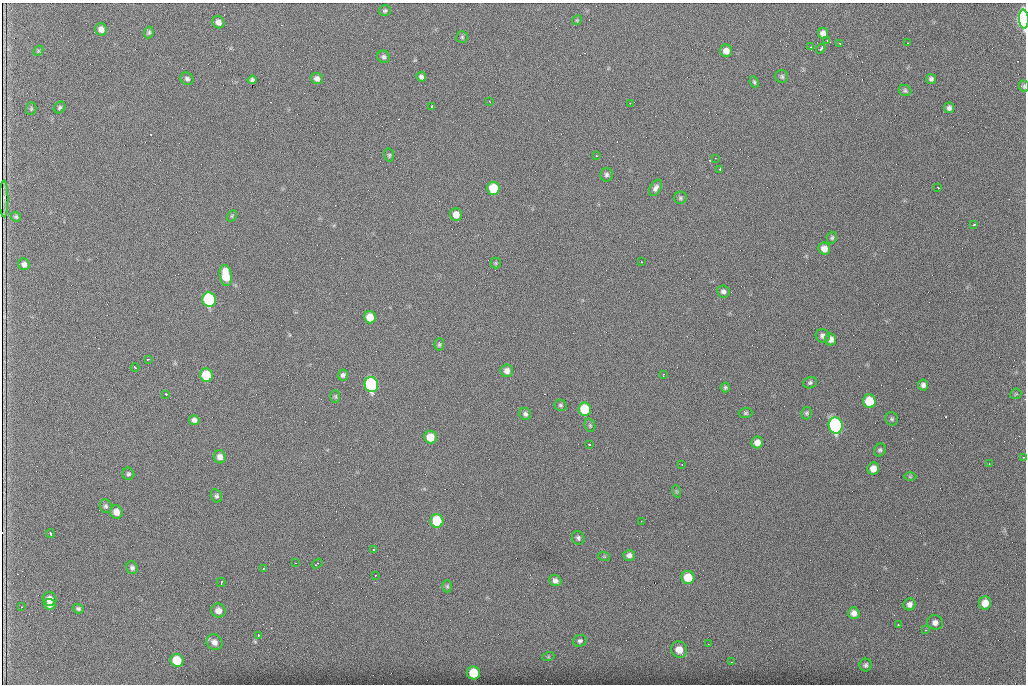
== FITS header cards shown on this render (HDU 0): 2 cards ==
NAXIS1  =                 1024 /fastest changing axis
NAXIS2  =                  682 /next to fastest changing axis

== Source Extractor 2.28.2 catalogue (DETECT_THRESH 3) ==
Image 1024 x 682 px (HDU 0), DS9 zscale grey, 1 PNG px = 1 image px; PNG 1028 x 686 px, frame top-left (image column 1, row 682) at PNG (2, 3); each listed source drawn as its Kron ellipse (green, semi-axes under 4 px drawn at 4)
Background 1430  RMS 26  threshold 78.9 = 3 sigma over >= 5 px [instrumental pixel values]
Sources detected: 132; all 132 listed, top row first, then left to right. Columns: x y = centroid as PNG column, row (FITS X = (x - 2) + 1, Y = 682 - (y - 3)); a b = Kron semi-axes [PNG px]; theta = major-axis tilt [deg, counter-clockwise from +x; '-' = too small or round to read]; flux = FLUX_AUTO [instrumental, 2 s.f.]
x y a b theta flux
385 10 6 5 - 3300
1024 19 9 4 -87 590000
577 20 5 4 - 2000
218 22 6 5 - 9100
101 29 6 5 - 10000
149 32 6 4 81 3500
823 33 5 5 - 8700
462 37 6 6 - 2700
827 40 3 3 - 1800
907 43 2 2 - 840
840 44 2 2 - 1200
810 47 2 2 - 1800
821 49 5 3 - 4500
38 51 6 4 45 1900
726 51 6 6 - 13000
384 57 6 6 - 4400
421 77 5 4 - 5100
782 77 6 6 - 3500
317 78 6 5 - 7300
187 79 7 6 - 4600
931 79 5 5 - 4400
252 80 4 4 - 4100
754 82 6 3 -65 2500
1024 86 6 5 - 2900
905 90 6 5 - 3400
490 102 3 2 - 1300
630 103 2 2 - 860
432 106 3 2 - 5200
60 107 6 5 - 3100
949 108 5 5 - 5500
31 109 6 5 - 2900
389 155 7 5 -78 2900
596 156 3 3 - 1600
715 158 2 2 - 860
720 169 3 3 - 3500
606 175 7 6 - 4200
938 187 3 2 - 1800
493 188 6 6 - 54000
655 188 9 5 60 6100
680 198 6 6 - 3400
4 199 18 3 90 310
456 215 6 6 - 16000
232 216 6 4 61 2200
16 217 5 4 - 2800
973 225 4 3 - 2400
832 238 6 5 - 2800
824 248 6 6 - 14000
641 262 3 2 - 4000
496 263 5 5 - 2000
24 264 6 5 - 6800
226 275 11 6 -81 45000
723 291 6 6 - 5300
209 300 7 6 - 200000
370 317 6 6 - 26000
823 336 7 6 - 7200
831 339 6 5 - 8200
439 344 6 5 - 3000
148 359 3 2 - 1700
135 367 4 3 - 5500
507 371 6 6 - 9200
206 375 7 6 - 62000
343 375 5 5 - 4500
663 375 3 2 - 1500
810 383 7 5 18 3500
371 384 7 6 - 340000
923 385 5 5 - 5600
725 387 5 4 - 2800
166 394 3 2 - 5300
1016 394 6 5 - 2200
335 396 6 5 - 2800
869 401 7 6 - 50000
561 405 6 5 - 3200
585 409 6 6 - 67000
745 413 7 5 2 3000
807 413 6 5 - 3300
525 414 6 6 - 4700
892 419 7 6 - 3500
194 420 5 5 - 7600
590 425 7 5 -69 2900
836 425 8 7 - 390000
430 437 6 6 - 28000
757 442 6 6 - 12000
589 444 3 2 - 5700
880 450 7 5 60 3500
220 457 6 6 - 11000
1023 457 3 2 - 2000
682 464 2 2 - 1100
989 464 2 2 - 1000
873 469 6 6 - 15000
128 474 6 6 - 3800
910 477 6 4 0 2200
676 491 6 4 -71 2200
216 496 7 5 -75 3900
106 506 7 6 - 3900
116 512 7 6 - 13000
437 521 7 6 - 75000
641 521 2 2 - 830
50 533 4 3 - 6700
578 538 7 6 - 4200
374 549 3 3 - 3800
629 555 6 5 - 7000
604 556 6 4 -19 1900
295 563 2 2 - 970
317 564 6 2 34 2800
132 568 6 5 - 4900
263 568 3 2 - 2200
375 576 3 2 - 2600
688 577 6 6 - 38000
555 581 6 5 - 7300
221 582 5 3 - 8500
447 586 6 5 - 2700
50 599 7 6 - 12000
985 603 6 6 - 18000
50 604 6 5 - 9300
910 604 6 6 - 7200
21 607 3 2 - 1700
78 609 6 4 -16 3500
218 611 7 7 - 12000
854 613 6 5 - 10000
935 622 8 7 - 7900
898 625 3 2 - 2700
926 630 4 3 - 3400
258 635 3 3 - 3300
580 641 7 6 - 4200
214 642 8 7 - 11000
708 644 2 2 - 930
679 650 8 7 - 21000
548 657 6 4 18 2500
177 660 7 6 - 52000
731 662 2 2 - 850
866 665 6 6 - 4200
474 673 6 6 - 56000
At the frame edge (FLAGS 8, measured only in part): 2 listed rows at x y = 1024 19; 1024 86

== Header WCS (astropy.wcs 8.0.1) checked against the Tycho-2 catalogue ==
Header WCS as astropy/WCSLIB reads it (CRVAL/CRPIX/CD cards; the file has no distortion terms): RA---TAN/DEC--TAN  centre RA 07:06:07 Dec +31:10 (106.53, +31.16 deg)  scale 1.43 arcsec/px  FOV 24.4' x 16.3'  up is -93 deg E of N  parity flipped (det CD > 0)
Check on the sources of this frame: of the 60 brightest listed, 9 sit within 2.1 arcsec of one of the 16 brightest Tycho-2 stars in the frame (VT <= 12.35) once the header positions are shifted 0.51 arcsec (0.51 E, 0.06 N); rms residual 0.74 arcsec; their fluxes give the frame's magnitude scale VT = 23.63 - 2.5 log10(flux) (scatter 0.27 mag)
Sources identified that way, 9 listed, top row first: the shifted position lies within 2.1 arcsec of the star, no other Tycho-2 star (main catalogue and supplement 1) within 4.2 arcsec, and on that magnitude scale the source's flux lands within +1.5 / -3 mag of the star's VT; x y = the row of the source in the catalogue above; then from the Tycho-2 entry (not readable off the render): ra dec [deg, ICRS J2000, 3 dp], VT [Tycho-2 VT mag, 2 dp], TYC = Tycho-2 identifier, HIP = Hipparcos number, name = IAU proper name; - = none
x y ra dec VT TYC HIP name
1024 19 106.369 +31.359 8.79 2438-636-1 - -
493 188 106.458 +31.151 12.35 2438-728-1 - -
206 375 106.551 +31.041 11.84 2438-663-1 - -
371 384 106.552 +31.106 9.20 2438-180-1 - -
869 401 106.550 +31.305 11.61 2438-184-1 - -
585 409 106.559 +31.192 11.79 2438-1039-1 - -
836 425 106.562 +31.292 10.01 2438-106-1 - -
437 521 106.614 +31.135 11.36 2438-550-1 - -
474 673 106.684 +31.152 11.76 2438-931-1 - -